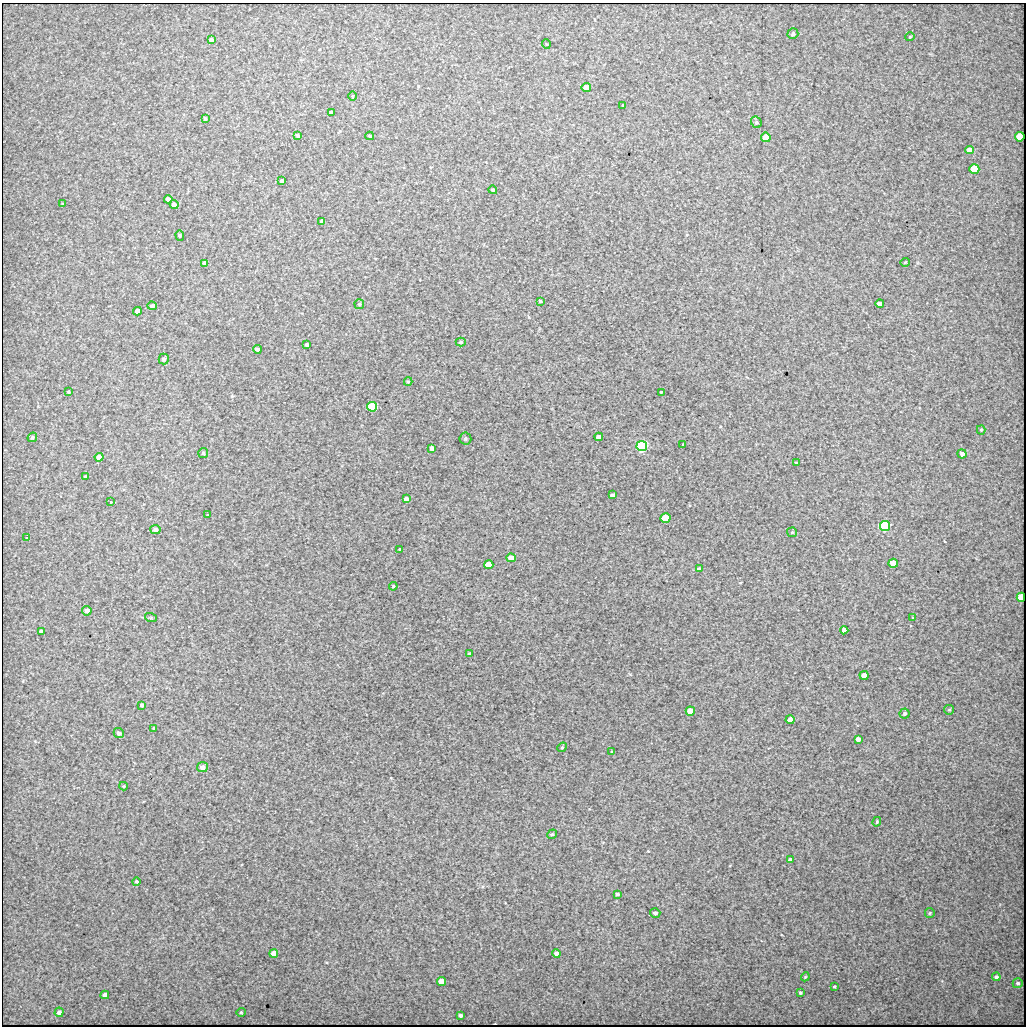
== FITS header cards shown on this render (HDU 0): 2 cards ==
NAXIS1  =                 1024 / length of data axis 1
NAXIS2  =                 1024 / length of data axis 2

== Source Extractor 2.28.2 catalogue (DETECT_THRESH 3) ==
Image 1024 x 1024 px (HDU 0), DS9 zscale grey, 1 PNG px = 1 image px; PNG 1028 x 1028 px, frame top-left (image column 1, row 1024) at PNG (2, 3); each listed source drawn as its Kron ellipse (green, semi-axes under 4 px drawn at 4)
Background 443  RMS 4.7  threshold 14.2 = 3 sigma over >= 5 px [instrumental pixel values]
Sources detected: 104; all 104 listed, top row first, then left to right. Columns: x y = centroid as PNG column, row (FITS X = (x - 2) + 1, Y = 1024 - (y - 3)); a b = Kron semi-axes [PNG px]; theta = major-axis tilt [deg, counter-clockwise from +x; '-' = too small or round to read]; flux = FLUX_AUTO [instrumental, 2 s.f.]
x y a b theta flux
793 34 5 5 - 750
910 37 4 4 - 300
211 40 4 3 - 1000
546 44 5 3 - 250
586 87 4 4 - 2200
352 96 5 3 - 270
623 105 3 3 - 240
331 113 4 4 - 1100
205 119 3 3 - 560
756 122 6 5 - 590
298 135 4 4 - 430
370 136 4 3 - 430
766 137 5 4 - 10000
1020 137 5 4 - 7400
969 150 4 4 - 2400
974 169 5 5 - 16000
281 181 3 3 - 560
493 190 4 4 - 520
168 199 4 4 - 1600
63 204 3 2 - 250
174 205 4 4 - 1500
322 221 4 4 - 870
180 235 5 4 - 410
905 262 5 3 - 240
205 263 4 4 - 1200
540 301 3 3 - 410
359 304 5 4 - 380
880 304 4 4 - 2500
152 306 4 4 - 820
137 311 4 4 - 2100
461 342 5 4 - 420
307 345 4 4 - 1000
257 349 4 3 - 1000
164 359 5 5 - 720
408 382 4 4 - 410
68 392 3 3 - 410
661 392 3 3 - 260
372 407 5 5 - 22000
981 430 4 4 - 400
32 437 5 4 - 490
599 437 4 4 - 1600
465 438 6 6 - 560
683 444 2 2 - 190
642 446 5 5 - 62000
432 448 4 4 - 1700
203 453 5 5 - 490
962 454 5 4 - 1200
99 457 4 4 - 2400
796 462 3 2 - 190
85 477 4 4 - 290
612 495 4 3 - 710
406 499 4 4 - 1300
111 502 3 3 - 450
208 515 3 3 - 510
666 518 5 4 - 10000
885 526 5 5 - 46000
155 529 5 4 - 1400
792 532 5 5 - 360
27 538 3 3 - 5600
399 549 3 3 - 590
511 558 5 4 - 3000
893 563 5 4 - 6200
489 565 4 4 - 3400
700 569 4 3 - 860
393 586 4 3 - 330
1021 597 4 4 - 7500
87 611 5 4 - 1700
151 618 6 4 -18 400
913 618 3 3 - 1400
844 630 4 4 - 1500
41 631 4 3 - 740
469 654 4 3 - 670
864 675 4 4 - 3500
142 705 4 3 - 730
949 710 5 4 - 410
690 711 4 4 - 4700
905 713 5 5 - 520
790 720 4 4 - 2000
154 728 3 2 - 290
119 733 5 4 - 1000
858 739 4 4 - 1400
562 747 5 4 - 400
612 752 4 4 - 370
202 767 5 5 - 1300
124 786 4 4 - 340
877 822 5 3 - 330
552 834 5 4 - 480
790 860 4 4 - 1100
136 881 4 3 - 380
617 894 4 3 - 600
655 913 5 4 - 890
930 913 5 4 - 390
274 953 4 4 - 3200
556 953 4 4 - 1400
805 977 4 3 - 300
996 977 4 4 - 680
441 981 5 4 - 4700
1018 983 5 4 - 530
834 986 3 2 - 300
800 993 3 3 - 470
105 995 4 4 - 1600
59 1012 5 4 - 1300
241 1012 4 4 - 310
460 1015 4 3 - 790